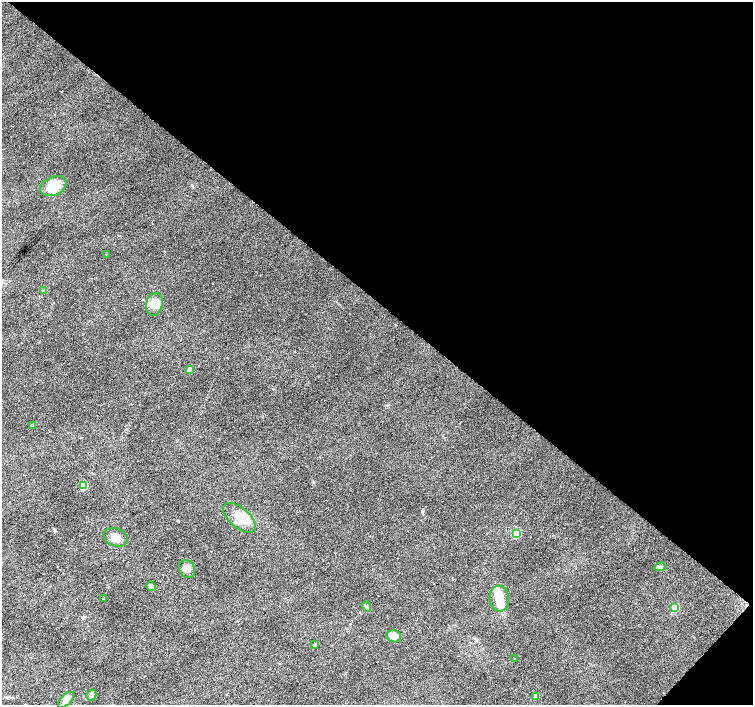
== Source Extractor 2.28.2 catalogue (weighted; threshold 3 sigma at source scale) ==
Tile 8 of 4 x 4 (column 4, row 2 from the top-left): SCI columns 4509-6009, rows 3048-4452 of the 6009 x 6027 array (HDU 1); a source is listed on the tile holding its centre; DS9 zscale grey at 2 x 2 block average (1 PNG px = mean of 2 x 2 image px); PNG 755 x 707 px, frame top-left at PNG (2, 2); each listed source drawn as its Kron ellipse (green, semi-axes under 4 px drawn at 4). Shown black and unused: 44% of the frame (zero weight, under 2 of 3 exposures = <1% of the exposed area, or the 3 px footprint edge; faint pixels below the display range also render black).
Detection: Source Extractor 2.28.2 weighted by HDU 2 'WHT'; one run over the whole footprint, this tile lists its part. Background 0.0153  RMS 0.0065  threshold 0.0292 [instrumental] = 3 sigma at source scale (4.5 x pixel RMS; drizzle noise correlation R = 1.50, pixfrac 1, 0.0396/0.0396 arcsec/px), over >= 5 px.
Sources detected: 25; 2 inside a brighter listed object's ellipse — not listed separately; the other 23 listed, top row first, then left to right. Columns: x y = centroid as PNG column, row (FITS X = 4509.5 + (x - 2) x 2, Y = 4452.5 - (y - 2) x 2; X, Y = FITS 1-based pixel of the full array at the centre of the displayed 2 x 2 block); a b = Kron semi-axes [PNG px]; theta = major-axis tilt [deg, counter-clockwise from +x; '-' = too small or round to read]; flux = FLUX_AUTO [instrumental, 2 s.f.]
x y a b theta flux
53 186 14 9 24 31
106 254 2 2 - 1.3
44 291 4 3 - 1.8
154 304 11 8 75 12
189 369 3 3 - 6.3
32 425 2 2 - 4.3
84 486 3 3 - 53
239 518 20 10 -41 22
516 533 4 3 - 81
116 537 12 9 -20 14
660 567 5 4 - 3.4
187 569 9 7 -59 8.5
151 586 5 4 - 4.4
499 598 13 9 -84 23
103 599 2 2 - 0.99
367 607 5 4 - 2.6
675 608 3 3 - 58
394 636 7 6 - 12
315 645 3 2 - 6
514 658 2 2 - 0.88
91 695 6 5 - 3.3
536 697 3 3 - 14
66 700 10 5 46 8
Diffuse or blended objects may show on this block-average render without a row.